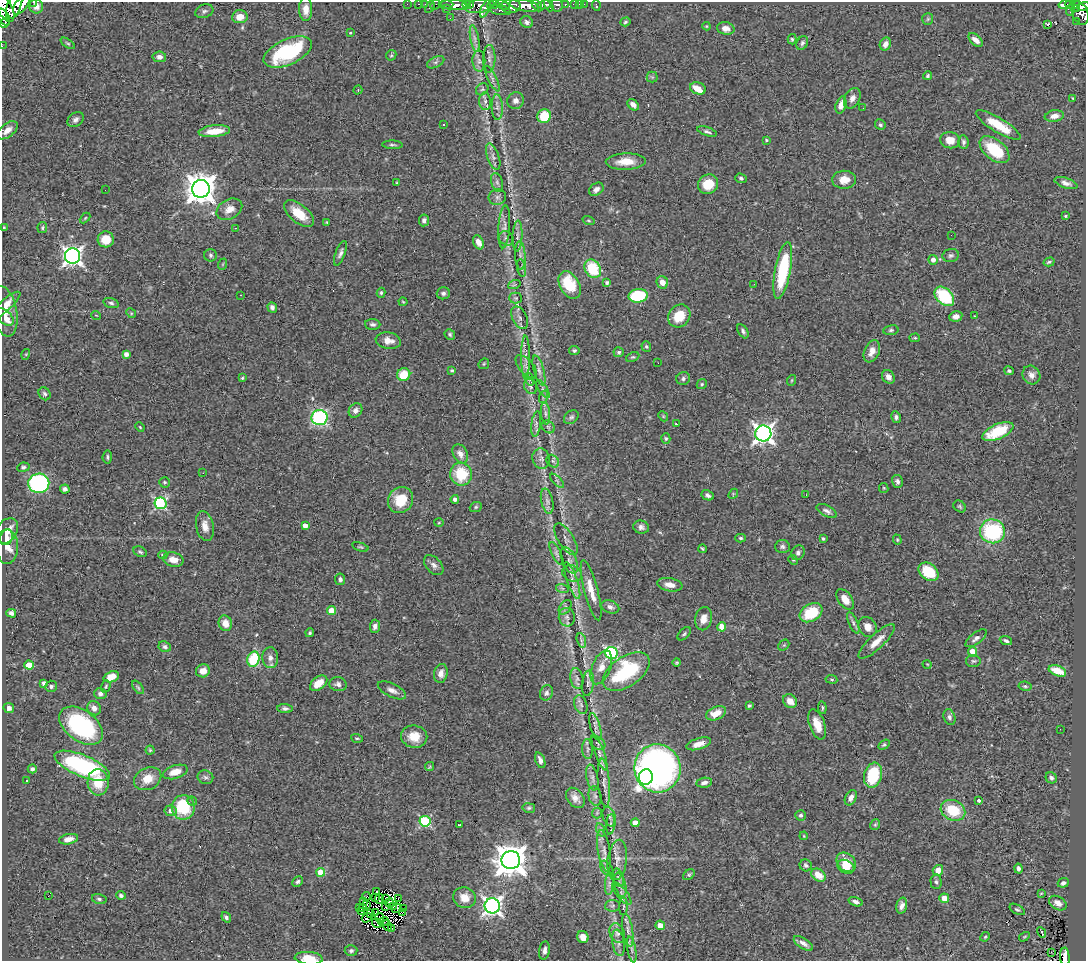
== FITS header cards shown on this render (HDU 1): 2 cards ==
NAXIS1  =                 1084
NAXIS2  =                  959

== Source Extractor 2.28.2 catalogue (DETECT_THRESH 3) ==
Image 1084 x 959 px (HDU 1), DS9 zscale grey, 1 PNG px = 1 image px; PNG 1088 x 963 px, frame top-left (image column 1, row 959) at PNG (2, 2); each listed source drawn as its Kron ellipse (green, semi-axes under 4 px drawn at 4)
Background 0.416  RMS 0.038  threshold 0.115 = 3 sigma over >= 5 px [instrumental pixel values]
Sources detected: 436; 5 with non-positive FLUX_AUTO (blend fragments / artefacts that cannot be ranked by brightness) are neither listed nor drawn; the other 431 listed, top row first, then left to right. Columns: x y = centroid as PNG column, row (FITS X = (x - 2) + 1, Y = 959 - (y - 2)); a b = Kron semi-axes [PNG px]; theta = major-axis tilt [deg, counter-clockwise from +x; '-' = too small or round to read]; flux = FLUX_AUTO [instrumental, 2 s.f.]
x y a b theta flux
34 2 3 2 - 32
407 4 2 2 - 8.7
419 4 3 2 - 13
425 4 2 2 - 8.7
549 4 7 3 -68 200
575 4 3 3 - 19
579 4 2 2 - 1.4
584 4 2 2 - 5.8
1065 4 6 3 14 14
1070 4 4 3 - 55
21 5 11 6 52 840
435 5 5 2 - 9.4
446 5 7 3 1 43
455 5 14 5 -5 850
467 5 4 3 - 320
470 5 4 3 - 240
493 5 6 4 20 310
503 5 7 4 -23 160
524 5 15 6 -10 1200
537 5 7 4 -59 320
544 5 7 4 11 460
557 5 6 6 - 200
565 5 4 3 - 110
596 5 5 3 - 6.2
1075 5 4 3 - 110
14 6 14 7 69 1100
36 6 7 7 - 17
480 6 15 6 11 580
511 6 10 7 4 490
1084 6 6 4 17 170
430 7 6 3 64 25
4 8 15 7 -61 1000
447 8 4 2 - 8.1
306 9 12 6 -89 25
486 9 9 4 65 310
1077 9 4 3 - 32
500 10 11 5 -10 200
1071 10 6 2 69 5.8
204 11 9 6 19 6.6
1080 13 12 7 -68 360
4 17 9 5 -62 490
240 17 8 6 7 28
450 18 3 2 - 2.2
928 19 6 5 - 3.9
1076 21 2 2 - 5.3
527 22 6 5 - 7.6
625 22 5 4 - 4.4
4 23 5 3 - 270
1048 24 3 3 - 35
706 26 4 4 - 2.3
726 28 9 6 -12 16
350 33 3 3 - 2.8
475 38 13 4 -79 11
792 39 5 4 - 3.8
976 40 8 5 -41 17
68 43 8 4 -34 4
802 43 7 5 62 6.2
885 44 6 5 - 15
2 46 3 2 - 5.8
288 52 26 12 25 230
391 55 5 4 - 3.6
159 57 7 5 -9 11
489 59 14 6 88 10
479 61 10 6 -88 9.2
436 62 9 5 27 6.7
928 76 4 4 - 4.1
652 77 5 5 - 4.4
492 79 14 4 -64 8.6
698 88 8 6 -20 50
482 89 7 5 43 5.5
358 90 4 4 - 2.7
852 98 11 7 62 14
1073 98 3 2 - 2.1
485 101 9 6 -87 7.5
516 101 8 8 - 13
633 105 6 4 -46 13
841 105 8 5 73 21
497 107 13 5 -88 11
863 108 2 2 - 2.6
544 116 7 6 - 76
1054 116 9 5 9 20
76 120 9 6 40 10
443 124 3 3 - 16
880 125 5 5 - 5.2
998 125 26 7 -31 69
7 130 12 6 39 20
214 131 16 6 6 48
707 132 10 4 -19 7.4
766 140 4 3 - 3.1
950 140 10 8 -6 30
963 142 7 5 -85 6.3
392 145 10 4 -1 5.5
994 150 17 10 -40 110
493 157 14 5 -69 11
626 161 20 8 1 43
741 178 6 4 -20 5.2
844 180 12 9 3 31
497 182 9 5 -74 8
397 183 3 3 - 3.5
1066 183 12 5 -18 11
708 184 10 9 - 57
201 189 9 9 - 4300
596 189 8 6 38 11
105 190 2 2 - 7.3
497 197 9 7 14 8.9
229 209 14 9 29 26
299 214 18 9 -39 58
1066 216 3 3 - 3.1
85 218 6 4 45 3
424 220 6 5 - 8
589 221 6 3 -19 2.6
327 223 4 3 - 2.8
4 227 3 2 - 2.3
504 227 21 6 86 16
42 228 6 5 - 4.2
235 228 2 2 - 1.7
951 235 2 2 - 1.6
517 236 15 5 87 12
506 238 8 6 -42 7.5
106 239 8 8 - 38
478 242 7 5 -65 16
340 253 13 5 69 9.2
210 255 6 6 - 6
951 255 8 6 11 7
73 256 7 7 - 1200
520 256 14 5 -86 11
933 260 5 5 - 15
1049 262 5 3 - 4.7
223 264 6 3 71 2.2
521 268 9 3 -79 4.7
593 269 10 7 -58 100
783 270 29 8 79 190
607 282 4 4 - 5.9
662 282 6 5 - 25
754 284 2 2 - 1.7
514 285 6 4 18 3.5
570 285 15 9 -60 93
381 293 5 4 - 3.9
443 293 6 6 - 6.8
241 295 2 2 - 1.5
638 296 9 7 9 170
944 296 11 8 -45 140
516 298 6 5 - 4.6
403 302 4 4 - 2.6
111 303 8 4 -16 6.2
5 305 20 5 41 21
272 307 5 4 - 8
4 311 25 12 -79 47
131 313 5 4 - 3
96 315 5 3 - 1.9
679 316 12 10 47 65
956 316 6 5 - 13
974 316 4 2 - 1.4
5 317 10 6 -43 18
520 318 12 7 -63 11
373 324 8 5 -2 6.5
891 330 7 5 10 5
743 331 8 4 -58 6.2
450 334 5 5 - 4.5
915 338 5 4 - 3.3
388 341 12 8 -10 22
646 347 5 5 - 4.1
574 350 5 4 - 4.3
872 351 12 7 66 22
619 352 5 5 - 4.9
26 354 5 3 - 2.4
126 354 4 4 - 12
526 357 22 4 -90 15
633 357 7 4 24 3.9
658 363 2 2 - 1.9
484 364 6 5 - 3.4
526 367 14 7 -48 11
452 370 3 3 - 3.4
539 370 15 5 -74 13
1009 371 5 4 - 5.3
404 375 7 6 - 58
1031 375 10 8 -55 15
888 377 7 6 - 12
242 378 3 3 - 3.4
529 379 6 4 -72 4.6
683 379 7 6 - 7
792 380 5 3 - 2.4
702 384 5 5 - 3.8
531 387 8 6 -59 6.9
543 389 10 4 -58 7.7
45 394 7 5 -57 6.1
543 397 6 4 72 4.5
355 410 8 6 54 12
545 413 11 4 -85 9.7
663 416 5 4 - 3
571 417 8 6 37 6.2
896 417 6 4 -81 6.9
320 418 8 7 - 410
536 424 13 5 82 9.2
676 424 3 2 - 2.7
140 427 5 3 - 2.3
548 427 7 5 -43 6.3
998 432 17 7 24 100
763 434 8 8 - 1300
666 438 5 4 - 4.1
460 454 10 7 -61 17
107 457 6 5 - 4.8
541 459 10 8 -73 12
553 461 7 5 -44 6.2
23 467 6 4 8 5.6
203 473 3 2 - 3.1
461 474 11 11 - 94
557 481 9 3 -45 4.4
897 481 6 5 - 8.9
165 482 5 5 - 4.1
39 483 10 9 - 510
884 488 5 4 - 2.7
65 489 5 4 - 7.7
733 494 5 4 - 3.1
708 495 6 5 - 7.7
806 495 2 2 - 5.3
455 499 4 4 - 8.9
400 500 13 12 - 75
547 501 13 6 -78 12
160 503 6 6 - 350
960 506 7 5 -40 4.5
476 507 6 5 - 3.9
827 511 11 5 -28 9.9
439 523 5 3 - 2.3
305 525 4 4 - 18
205 526 15 8 -79 23
641 527 8 6 -17 10
7 531 14 10 56 29
992 531 12 12 - 240
6 537 8 6 69 9
741 538 5 4 - 4.3
566 539 18 7 -57 14
823 539 3 3 - 4.3
897 540 5 4 - 3.1
7 547 17 11 -90 31
360 547 8 4 -17 4.1
782 547 7 6 - 6.8
702 549 4 3 - 3.8
140 552 7 4 -27 4.8
798 553 8 6 59 8.3
556 554 12 4 -62 7.2
163 555 4 3 - 5
173 560 10 7 -12 21
569 560 14 7 -66 15
793 560 5 4 - 3.4
434 565 12 7 -47 12
929 572 11 8 -37 100
572 573 10 7 -24 11
340 579 6 5 - 7.5
572 581 19 5 -71 17
670 585 12 6 -10 21
562 588 6 4 -18 4.1
591 590 31 7 -75 40
845 599 12 6 -55 29
565 607 8 5 54 5.5
610 607 9 6 -20 10
331 611 4 4 - 41
11 613 5 4 - 9.1
811 613 12 8 31 95
567 617 9 8 - 10
704 619 12 8 78 21
225 623 8 6 -72 26
853 623 11 4 -67 8
375 626 6 5 - 10
722 627 4 4 - 60
868 627 10 8 -59 23
310 633 4 3 - 3.4
684 634 8 5 46 4.9
976 638 13 5 37 11
581 640 7 4 -72 6.8
877 641 24 7 43 33
1006 641 6 4 -22 6.7
784 645 6 4 44 3.5
165 647 6 5 - 6.3
972 652 4 4 - 58
611 653 6 6 - 380
270 658 10 8 -86 14
253 659 8 6 74 120
973 661 8 6 0 6.8
677 663 4 4 - 3.2
927 664 5 3 - 1.9
29 665 4 4 - 49
601 667 18 9 68 27
203 671 7 6 - 23
1057 671 9 5 -20 43
626 672 26 15 34 230
441 673 9 6 80 16
111 677 8 5 19 32
577 678 10 6 -80 10
831 679 6 4 -7 3.5
44 683 4 3 - 8.5
319 683 10 6 38 38
588 683 13 6 84 10
338 684 9 7 -8 11
51 686 6 5 - 5.8
106 686 6 4 73 3.8
1025 686 6 4 -9 4.5
138 687 8 4 -52 4.3
392 690 15 6 -26 16
546 693 8 6 67 8.1
100 694 6 5 - 9.8
790 701 7 6 - 25
581 705 10 6 -70 8.4
749 706 4 3 - 6
9 708 5 5 - 12
94 708 7 6 - 16
285 708 7 4 -4 6.8
822 708 6 3 -83 4.4
716 713 10 6 21 33
949 717 8 5 -72 8.7
817 724 15 7 -70 37
81 726 25 15 -36 330
595 727 14 5 -74 13
1060 729 2 2 - 3
414 737 13 11 -9 40
357 738 6 3 -18 3.5
598 743 8 6 -33 6.1
699 744 12 5 17 20
884 745 6 4 32 3.9
588 749 10 5 -87 6.3
150 750 4 4 - 3.1
599 752 19 4 -70 15
540 760 8 4 -70 11
82 766 30 10 -22 330
430 766 5 3 - 6.3
657 768 24 23 - 1000
32 769 4 4 - 6.4
175 772 13 6 17 32
873 775 13 8 74 120
205 777 8 6 -20 7.7
646 777 8 7 - 690
592 778 13 5 -77 11
1051 778 6 5 - 6.6
148 779 14 11 26 41
27 780 3 3 - 6.7
98 782 13 10 -85 65
604 783 24 6 -85 20
704 783 8 5 10 11
595 796 10 6 -78 9
575 798 11 8 -51 16
851 798 8 5 62 14
979 800 4 3 - 12
192 801 5 4 - 4.1
183 807 12 11 - 140
529 808 6 5 - 4.2
953 810 13 10 -25 87
170 811 6 5 - 13
597 813 5 5 - 4.3
801 815 5 5 - 5.4
609 817 10 6 -68 9
425 821 5 5 - 260
635 823 4 4 - 29
611 824 10 4 84 5.8
459 825 4 2 - 4.8
875 825 5 4 - 3.5
601 830 7 4 -72 5
804 836 4 3 - 2.2
68 839 10 5 11 19
604 851 21 6 -81 18
511 860 9 9 - 4800
617 860 20 9 83 23
846 862 11 8 -44 43
806 865 6 6 - 6.9
846 867 9 6 -28 25
607 868 9 5 -54 6
1018 869 5 3 - 7.4
938 870 5 5 - 27
321 872 4 4 - 71
689 875 6 4 38 3.9
818 875 8 5 -35 37
619 878 9 5 -72 6.5
298 882 5 5 - 7
936 882 7 5 -86 6.3
1063 883 5 4 - 9.7
609 884 11 4 85 7.3
620 885 12 5 -76 9.9
377 891 3 3 - 13
622 893 14 5 -51 9.9
1041 893 3 2 - 2.2
121 895 5 4 - 5.4
48 896 2 2 - 9
366 896 4 2 - 5.5
376 898 3 2 - 0.14
386 898 3 2 - 3
398 898 3 2 - 1
464 898 11 10 - 31
944 898 5 4 - 22
99 899 7 4 -15 6.1
379 899 5 2 - 3.4
364 901 3 2 - 3.6
856 902 7 4 -17 9.7
389 903 4 3 - 14
1058 903 9 6 -31 16
367 905 4 2 - 5.2
393 906 2 2 - 1.6
492 906 7 7 - 1100
613 906 7 6 - 5.7
623 906 9 4 89 5.2
902 906 8 5 74 12
363 907 3 2 - 1.5
385 907 3 2 - 1.2
359 908 3 2 - 6.5
397 908 5 2 - 2.6
403 909 3 2 - 2.4
1017 909 8 4 -30 5.2
362 911 3 2 - 1.2
376 912 4 2 - 3.9
403 913 4 2 - 4.5
371 914 4 3 - 1.9
226 917 5 4 - 6.9
380 917 4 2 - 2.6
367 918 5 4 - 3.8
384 921 6 2 21 4.6
377 923 5 3 - 4.2
387 925 6 2 -64 1.1
660 925 5 4 - 21
391 928 3 2 - 1
628 930 16 5 -81 14
1042 932 5 3 - 35
617 933 10 7 -66 11
583 937 6 5 - 19
985 937 5 4 - 3.2
1024 937 6 3 32 2.8
618 943 13 6 -81 11
803 943 11 5 -33 13
632 949 13 4 -80 8.6
544 950 9 5 81 11
351 951 6 5 - 5.4
1051 952 2 2 - 2.4
1065 957 9 5 -86 59
309 958 14 6 -5 35
At the frame edge (FLAGS 8, measured only in part): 8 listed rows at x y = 34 2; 1084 6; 4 8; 4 17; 4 23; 2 46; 1065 957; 309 958
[5 non-positive-flux detections neither listed nor drawn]